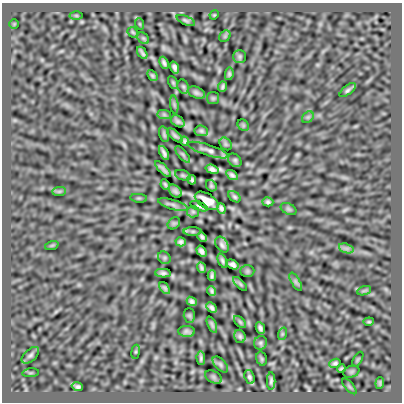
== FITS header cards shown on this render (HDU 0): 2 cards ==
NAXIS1  =                  400
NAXIS2  =                  400

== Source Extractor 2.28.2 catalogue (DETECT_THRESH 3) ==
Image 400 x 400 px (HDU 0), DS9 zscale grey, 1 PNG px = 1 image px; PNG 404 x 404 px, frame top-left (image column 1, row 400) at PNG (2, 3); each listed source drawn as its Kron ellipse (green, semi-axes under 4 px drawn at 4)
Background -5.85e-05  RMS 0.0022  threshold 0.00671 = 3 sigma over >= 5 px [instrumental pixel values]
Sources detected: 99; all 99 listed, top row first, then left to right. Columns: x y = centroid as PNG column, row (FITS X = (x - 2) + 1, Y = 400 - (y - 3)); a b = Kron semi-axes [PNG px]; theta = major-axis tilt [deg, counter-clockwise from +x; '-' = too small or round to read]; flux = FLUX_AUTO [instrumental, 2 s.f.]
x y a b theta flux
76 15 6 4 -1 0.17
214 15 5 3 - 0.14
186 20 10 4 -23 0.28
14 24 5 5 - 0.13
140 24 6 3 -71 0.13
133 32 6 4 -45 0.18
225 36 6 5 - 0.22
143 38 6 5 - 0.24
142 53 7 3 -55 0.33
240 57 6 6 - 0.28
164 63 6 3 -65 0.35
174 67 6 3 -71 0.42
229 74 6 4 81 0.27
152 76 6 4 -49 0.24
173 83 7 4 -63 0.22
183 87 7 5 -69 0.23
223 87 5 3 - 0.26
348 90 10 4 39 0.35
196 93 9 5 -21 0.42
213 98 6 6 - 0.22
174 105 9 3 -85 0.24
164 115 7 4 -1 0.26
308 117 6 5 - 0.25
178 121 7 5 -33 0.37
243 125 6 5 - 0.22
201 131 7 5 -6 0.32
164 134 8 4 -75 0.26
175 135 9 4 -41 0.35
185 141 4 3 - 0.3
226 144 7 5 -49 0.25
208 150 21 5 -18 0.7
164 153 7 3 -62 0.42
183 155 10 4 -50 0.3
235 160 7 5 -46 0.29
163 169 10 2 -44 0.39
212 169 7 4 -18 0.5
183 175 8 5 -20 0.27
232 175 6 4 -33 0.39
192 180 5 3 - 0.28
165 184 5 3 - 0.23
211 186 6 5 - 0.23
59 191 7 4 1 0.25
175 191 8 5 -45 0.4
234 197 7 4 -40 0.27
139 198 8 3 -5 0.18
207 201 13 7 -31 1.9
268 202 5 4 - 0.32
173 205 15 4 -16 0.51
199 206 9 2 -22 0.31
221 208 5 4 - 0.38
288 209 8 5 -27 0.27
193 212 6 5 - 0.26
174 223 7 5 43 0.26
193 231 9 4 0 0.31
202 237 5 3 - 0.32
181 242 5 4 - 0.38
52 245 7 4 19 0.17
222 245 9 6 -57 0.47
346 248 7 4 -18 0.43
201 251 6 4 -56 0.44
164 258 7 5 -46 0.25
222 261 7 4 -67 0.35
232 265 6 4 -30 0.47
201 268 5 3 - 0.29
247 271 7 6 - 0.23
163 273 8 4 -2 0.4
212 276 5 3 - 0.29
296 282 10 4 -60 0.33
240 284 9 4 -45 0.22
165 288 7 4 -52 0.32
212 291 5 3 - 0.29
364 291 7 4 19 0.23
192 301 5 4 - 0.38
212 308 6 3 -46 0.38
189 316 7 5 -89 0.21
240 322 7 4 -45 0.22
369 322 5 3 - 0.19
212 325 9 4 -66 0.32
260 328 6 3 -66 0.37
186 331 8 5 -2 0.44
282 334 6 4 72 0.19
240 336 6 5 - 0.33
260 343 7 6 - 0.3
136 352 7 3 81 0.18
30 355 10 5 42 0.39
201 358 7 3 -87 0.31
262 359 7 5 -73 0.19
358 359 8 3 60 0.16
335 363 6 4 22 0.3
220 364 10 5 -46 0.34
341 369 4 3 - 0.22
351 372 8 5 18 0.25
31 373 8 3 5 0.17
213 377 9 5 -27 0.31
249 377 7 5 -71 0.34
271 381 9 4 89 0.36
380 383 6 3 83 0.22
77 386 6 3 -12 0.35
349 386 9 4 -50 0.22